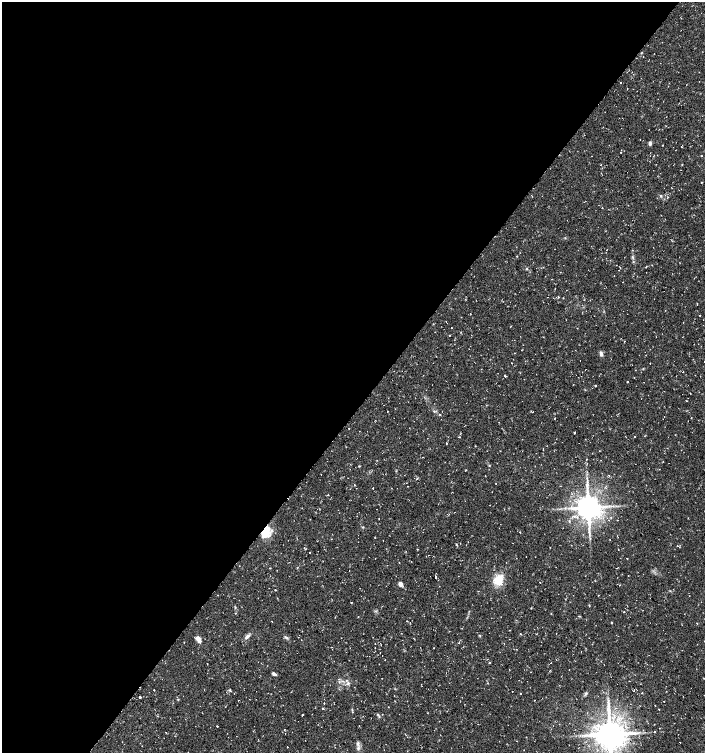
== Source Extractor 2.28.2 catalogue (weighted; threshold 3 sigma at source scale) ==
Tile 5 of 4 x 4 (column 1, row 2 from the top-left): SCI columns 233-1638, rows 3002-4502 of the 6025 x 6006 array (HDU 1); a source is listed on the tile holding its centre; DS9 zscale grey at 2 x 2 block average (1 PNG px = mean of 2 x 2 image px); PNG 707 x 755 px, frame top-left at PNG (2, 2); no overlay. Shown black and unused: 54% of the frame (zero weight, under 2 of 3 exposures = <1% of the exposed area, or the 3 px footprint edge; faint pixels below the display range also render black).
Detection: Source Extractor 2.28.2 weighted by HDU 2 'WHT'; one run over the whole footprint, this tile lists its part. Background 0.0323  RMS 0.004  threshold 0.018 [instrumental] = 3 sigma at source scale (4.5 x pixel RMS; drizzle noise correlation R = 1.50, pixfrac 1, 0.0396/0.0396 arcsec/px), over >= 5 px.
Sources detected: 110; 9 cosmic-ray / hot-pixel residue — not listed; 5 inside a brighter listed object's ellipse — not listed separately; the other 96 listed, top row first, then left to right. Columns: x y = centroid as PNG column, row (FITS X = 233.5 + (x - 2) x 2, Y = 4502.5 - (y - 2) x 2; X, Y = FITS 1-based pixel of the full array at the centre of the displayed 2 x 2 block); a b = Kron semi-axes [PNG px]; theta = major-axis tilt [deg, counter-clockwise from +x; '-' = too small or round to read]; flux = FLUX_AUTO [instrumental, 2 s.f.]
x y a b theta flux
620 83 2 2 - 2
627 88 2 2 - 0.27
640 140 2 2 - 0.48
650 143 5 4 - 2.1
701 156 2 2 - 0.44
701 182 2 2 - 0.5
661 195 3 3 - 1
517 256 3 2 - 0.41
646 267 3 2 - 0.45
527 269 4 3 - 0.72
563 298 3 2 - 0.32
699 315 2 2 - 0.41
451 327 2 2 - 0.27
601 354 6 4 -73 2.7
511 363 2 2 - 0.42
683 372 2 2 - 0.3
505 376 2 2 - 0.96
634 378 2 2 - 1.2
627 381 2 2 - 2
596 385 2 2 - 0.92
648 395 2 2 - 0.3
387 411 2 2 - 0.95
531 411 2 2 - 0.76
440 414 2 2 - 0.81
555 418 2 2 - 0.36
349 428 2 2 - 0.81
575 433 2 2 - 0.83
634 436 2 2 - 0.44
459 437 3 2 - 0.45
447 443 2 2 - 0.52
586 459 2 2 - 0.45
489 465 3 2 - 0.58
354 485 2 2 - 0.62
373 488 2 2 - 1.4
588 507 6 6 - 1300
611 517 3 2 - 0.78
379 519 2 2 - 0.33
609 520 2 2 - 0.3
363 527 3 2 - 0.66
266 532 15 9 57 14
520 532 2 2 - 4.2
456 544 3 2 - 0.62
571 545 2 2 - 0.3
677 546 2 2 - 1.2
679 547 2 2 - 0.51
310 552 2 2 - 3.4
526 557 2 2 - 0.31
399 563 2 2 - 1.1
628 575 2 2 - 1
436 576 2 2 - 1.4
498 580 16 9 45 13
540 582 2 2 - 0.88
400 584 5 4 - 3.2
531 608 2 2 - 0.52
624 612 2 2 - 0.47
235 613 3 2 - 0.57
579 616 3 2 - 0.77
335 617 2 2 - 0.4
407 621 2 2 - 0.38
611 622 2 2 - 0.65
697 623 2 2 - 0.6
509 630 2 2 - 0.34
520 634 3 2 - 0.59
248 636 6 4 23 2.5
480 636 4 2 - 0.54
286 637 6 3 -36 1.6
199 640 8 4 -63 5.6
704 641 2 2 - 0.3
433 648 2 2 - 0.35
489 663 2 2 - 7.2
207 664 2 2 - 0.44
274 674 5 3 - 2.1
339 682 3 2 - 0.78
347 684 4 4 - 1.5
154 690 2 2 - 0.57
634 690 3 2 - 0.58
520 693 2 2 - 2.7
586 693 5 3 - 1.4
140 697 2 2 - 7
178 699 3 2 - 0.59
534 700 2 2 - 0.29
655 705 2 2 - 0.7
388 707 2 2 - 0.43
323 708 2 2 - 1.6
659 709 2 2 - 0.42
352 710 4 2 - 0.72
302 715 2 2 - 0.67
217 726 2 2 - 0.69
659 728 2 2 - 0.51
654 732 2 2 - 0.51
166 733 3 2 - 0.37
285 734 2 2 - 0.69
610 734 8 7 - 1900
680 742 2 2 - 0.58
358 744 5 4 - 2.1
287 747 2 2 - 1.2
Overlapping masked pixels (flux is a lower limit): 1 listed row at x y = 266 532
Isophote crosses this tile's border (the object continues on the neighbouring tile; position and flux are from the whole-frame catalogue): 1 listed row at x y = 610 734
Diffuse or blended objects may show on this block-average render without a row.